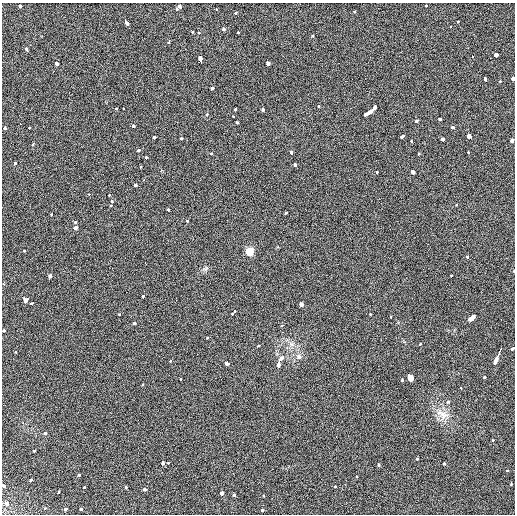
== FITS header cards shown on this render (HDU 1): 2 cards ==
NAXIS1  =                  513 / length of data axis 1
NAXIS2  =                  512 / length of data axis 2

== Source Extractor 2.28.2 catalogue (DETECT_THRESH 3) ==
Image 513 x 512 px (HDU 1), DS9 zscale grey, 1 PNG px = 1 image px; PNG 517 x 516 px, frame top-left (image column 1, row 512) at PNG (2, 3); no overlay
Background 34.6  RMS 6.9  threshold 20.8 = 3 sigma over >= 5 px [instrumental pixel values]
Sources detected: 147; all 147 listed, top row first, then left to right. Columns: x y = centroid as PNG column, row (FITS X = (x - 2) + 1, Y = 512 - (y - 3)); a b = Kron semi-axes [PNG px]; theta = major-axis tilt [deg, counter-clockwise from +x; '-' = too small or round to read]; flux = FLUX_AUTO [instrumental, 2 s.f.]
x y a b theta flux
20 6 3 3 - 4500
426 6 3 3 - 1900
180 7 4 3 - 5100
216 9 3 3 - 980
177 10 3 3 - 2500
354 11 3 3 - 1800
236 12 3 3 - 2700
126 22 6 3 -55 8600
458 22 3 3 - 1600
451 26 3 2 - 1000
223 29 3 3 - 7100
192 31 3 3 - 3000
199 32 3 2 - 980
238 33 3 3 - 9300
313 36 3 3 - 2100
169 42 3 3 - 2000
27 49 4 3 - 3500
496 55 3 3 - 9700
473 57 3 2 - 1200
200 60 8 3 -77 7000
56 63 4 3 - 6500
268 63 4 3 - 6700
485 78 4 3 - 3400
513 78 3 3 - 8900
500 81 3 3 - 990
213 88 4 3 - 2800
319 106 3 3 - 1700
375 107 4 3 - 5300
123 108 3 2 - 2300
117 109 3 3 - 1800
235 109 3 3 - 5100
263 110 3 3 - 2600
369 112 11 3 33 16000
207 114 3 3 - 1100
234 116 3 3 - 970
439 119 3 3 - 4400
417 120 3 3 - 3000
237 123 3 3 - 4200
20 124 3 3 - 1100
133 126 3 3 - 2000
453 127 3 3 - 2400
4 128 3 3 - 1800
30 128 3 3 - 1300
402 136 5 3 - 3000
469 136 4 3 - 14000
154 137 3 3 - 2800
181 139 3 3 - 2000
442 139 3 3 - 3000
512 140 4 3 - 6000
411 141 3 3 - 1200
33 144 3 3 - 2100
139 150 3 3 - 3600
468 152 3 2 - 1400
211 153 3 3 - 1700
291 153 4 3 - 3100
419 154 3 2 - 1400
146 158 3 3 - 1700
15 163 3 2 - 2300
295 164 4 3 - 5000
141 166 3 3 - 1500
412 171 4 3 - 19000
377 172 3 3 - 1100
144 180 3 2 - 1000
136 185 3 3 - 3800
89 194 3 2 - 740
109 196 3 3 - 1300
112 201 3 3 - 1400
456 205 3 3 - 1000
111 206 3 3 - 1400
168 210 3 3 - 1900
285 213 3 3 - 1300
52 214 3 3 - 2600
187 220 3 3 - 1500
75 222 3 3 - 1600
75 228 3 3 - 6900
24 251 3 3 - 1300
249 252 5 5 - 11000
467 257 3 3 - 1700
145 263 3 2 - 2800
205 269 10 5 18 1100
514 271 3 2 - 1200
50 276 3 3 - 5300
451 276 3 3 - 2000
143 296 3 3 - 1900
26 300 5 4 - 7800
32 303 3 2 - 1700
301 304 3 3 - 10000
234 311 3 3 - 1800
119 314 3 3 - 1100
232 314 3 3 - 1400
370 314 3 2 - 1300
391 316 3 2 - 910
472 318 7 3 44 12000
134 323 3 3 - 2100
282 325 3 2 - 970
4 330 3 3 - 3300
207 337 3 2 - 910
420 343 3 3 - 1900
291 344 8 6 -45 1700
258 345 3 3 - 790
512 349 4 3 - 5900
16 351 3 3 - 1400
499 351 6 3 65 14000
299 357 3 3 - 3300
497 358 9 3 66 14000
280 359 6 3 36 5500
170 361 3 3 - 900
227 363 4 3 - 6200
279 364 6 3 74 7100
410 376 6 3 -62 180000
484 378 3 3 - 2800
181 379 3 2 - 930
402 381 3 3 - 3600
142 385 3 2 - 1300
461 388 3 2 - 1300
448 401 3 3 - 1900
37 413 2 2 - 1000
442 414 21 11 -42 6200
44 433 3 3 - 6700
336 436 3 2 - 1100
493 440 3 2 - 1100
34 451 3 2 - 3200
417 459 3 3 - 3000
163 462 4 3 - 3400
168 463 3 3 - 1300
444 463 3 3 - 1800
378 464 4 3 - 4700
507 470 3 3 - 1100
79 475 3 3 - 1100
357 477 3 3 - 1900
438 478 2 2 - 440
30 480 3 3 - 5200
511 484 3 3 - 1400
3 485 3 3 - 3200
125 486 3 3 - 2800
335 486 3 3 - 1500
84 487 3 3 - 1600
144 489 4 3 - 3700
58 493 3 3 - 1900
221 493 4 3 - 8600
234 494 3 3 - 2500
263 496 3 3 - 1700
7 503 4 3 - 3600
44 508 3 3 - 1400
66 509 3 3 - 6100
81 509 3 3 - 1700
262 510 3 3 - 4100
At the frame edge (FLAGS 8, measured only in part): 7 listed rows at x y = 513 78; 4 128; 512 140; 514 271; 4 330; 512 349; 3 485